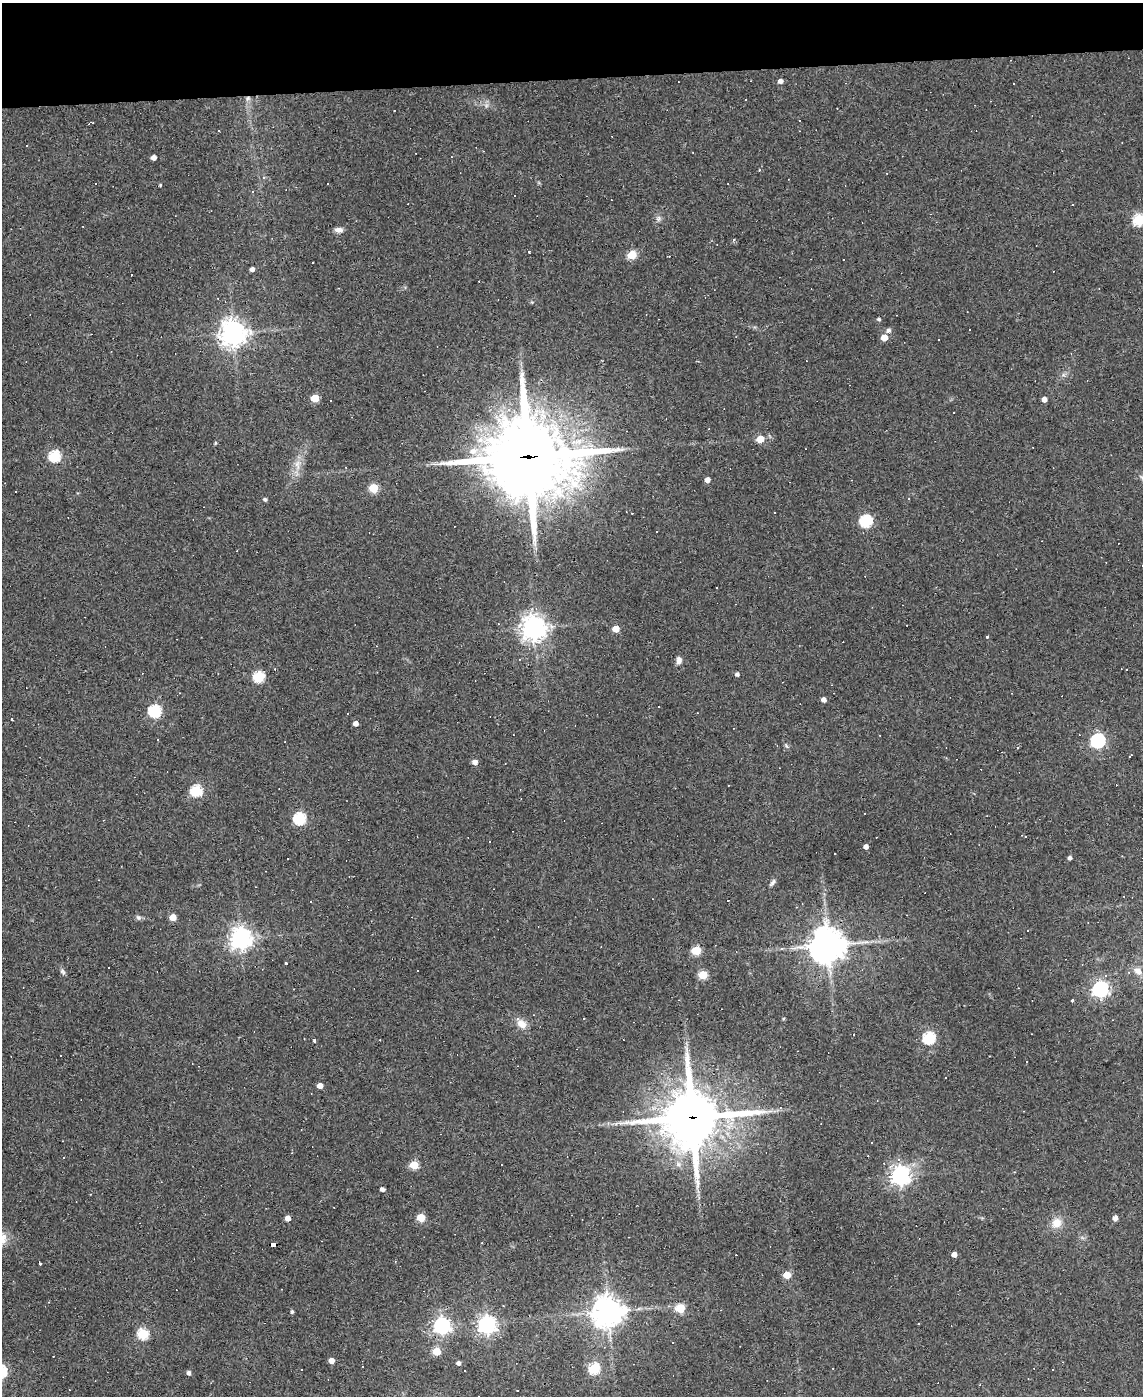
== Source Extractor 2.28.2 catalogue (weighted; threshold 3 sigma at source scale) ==
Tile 3 of 4 x 3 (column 3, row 1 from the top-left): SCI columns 2283-3423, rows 3020-4413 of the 4564 x 4539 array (HDU 1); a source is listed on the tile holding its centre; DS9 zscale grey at full resolution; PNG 1145 x 1398 px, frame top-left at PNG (2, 3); no overlay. Shown black and unused: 5% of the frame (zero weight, under 3 of 4 exposures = <1% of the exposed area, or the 3 px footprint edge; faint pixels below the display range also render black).
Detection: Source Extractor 2.28.2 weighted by HDU 2 'WHT'; one run over the whole footprint, this tile lists its part. Background 0.0831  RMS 0.0059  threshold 0.0265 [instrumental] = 3 sigma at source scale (4.5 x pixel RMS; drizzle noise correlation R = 1.50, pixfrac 1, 0.05/0.05 arcsec/px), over >= 5 px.
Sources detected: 166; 64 cosmic-ray / hot-pixel residue — not listed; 1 inside a brighter listed object's ellipse — not listed separately; the other 101 listed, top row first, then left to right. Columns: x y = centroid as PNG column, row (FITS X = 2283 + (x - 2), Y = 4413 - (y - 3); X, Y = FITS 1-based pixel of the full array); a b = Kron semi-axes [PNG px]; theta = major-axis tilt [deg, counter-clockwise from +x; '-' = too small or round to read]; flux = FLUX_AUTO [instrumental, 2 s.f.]
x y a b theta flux
780 81 5 4 - 2.7
248 98 6 5 - 1.4
219 131 2 2 - 0.4
693 153 3 2 - 0.38
154 157 4 4 - 3.9
160 185 3 3 - 0.64
253 191 4 3 - 0.83
514 195 2 2 - 0.46
658 218 9 4 89 1.6
1138 220 6 6 - 35
338 230 10 6 -1 2.9
734 240 4 4 - 1.3
632 255 5 5 - 25
252 269 4 4 - 2.4
879 319 5 4 - 1.1
888 330 6 5 - 1.9
233 333 8 8 - 610
884 337 5 5 - 7
939 340 3 3 - 1.1
315 398 5 5 - 18
1044 399 4 4 - 3.4
331 401 2 2 - 0.37
953 413 3 3 - 0.86
760 439 5 5 - 11
215 443 4 3 - 0.76
473 451 12 9 14 5.8
55 456 6 5 - 55
528 456 32 26 3 5700
297 464 15 7 -82 4.7
707 480 4 4 - 4.1
373 488 5 5 - 25
265 499 4 4 - 1.3
774 512 3 3 - 1
866 521 6 6 - 67
498 624 3 2 - 0.36
534 628 8 7 - 580
616 629 5 5 - 9.7
987 636 3 3 - 2.5
679 660 9 7 -89 2.5
1126 669 3 2 - 0.48
737 674 4 4 - 1.7
259 677 6 5 - 49
824 699 4 4 - 3
155 711 6 6 - 75
12 719 3 3 - 2.4
356 723 4 4 - 3.1
1098 740 6 6 - 120
786 746 8 3 -45 0.85
1130 756 5 2 - 0.69
475 762 5 4 - 3.7
196 791 6 5 - 52
299 818 6 6 - 67
489 841 3 3 - 1.1
866 846 4 4 - 2.9
1070 858 4 4 - 1.7
287 859 3 3 - 2.1
773 882 9 5 57 1.6
310 901 3 2 - 0.4
138 917 8 6 -37 1.4
173 917 5 4 - 9
241 938 7 7 - 420
828 945 11 11 - 1100
696 950 5 5 - 26
62 971 8 6 -46 1.4
1138 971 12 8 -31 4.3
703 975 5 5 - 23
1100 989 6 6 - 190
1073 999 3 3 - 23
584 1018 2 2 - 0.58
522 1024 13 9 -38 5.6
929 1038 6 6 - 66
314 1039 3 3 - 9.5
1026 1061 3 2 - 0.43
320 1086 4 4 - 4.7
692 1117 20 19 - 3200
715 1132 8 6 49 3.6
871 1143 2 2 - 0.48
414 1165 5 5 - 23
900 1176 7 7 - 300
382 1189 4 4 - 2.4
288 1218 5 4 - 3.8
421 1218 5 5 - 21
1115 1218 4 4 - 3.6
1056 1223 12 11 - 7
273 1244 6 3 -2 62
954 1254 4 4 - 3.7
40 1263 3 2 - 0.89
787 1275 5 5 - 11
680 1308 5 5 - 26
608 1311 10 9 - 800
292 1312 4 4 - 1.1
442 1325 7 6 - 200
487 1325 7 7 - 270
143 1333 5 5 - 45
672 1342 3 2 - 0.86
436 1351 5 5 - 18
331 1361 4 4 - 4.2
458 1363 4 4 - 2.1
594 1369 6 5 - 48
189 1373 5 4 - 1.7
517 1390 3 2 - 0.42
Overlapping masked pixels (flux is a lower limit): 5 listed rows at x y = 248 98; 528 456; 828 945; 692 1117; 273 1244
Isophote crosses this tile's border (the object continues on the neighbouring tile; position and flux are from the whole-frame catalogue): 1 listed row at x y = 1138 220
Unlisted compact peaks at least as high as the median listed source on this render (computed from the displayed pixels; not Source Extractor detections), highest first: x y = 286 963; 529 252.